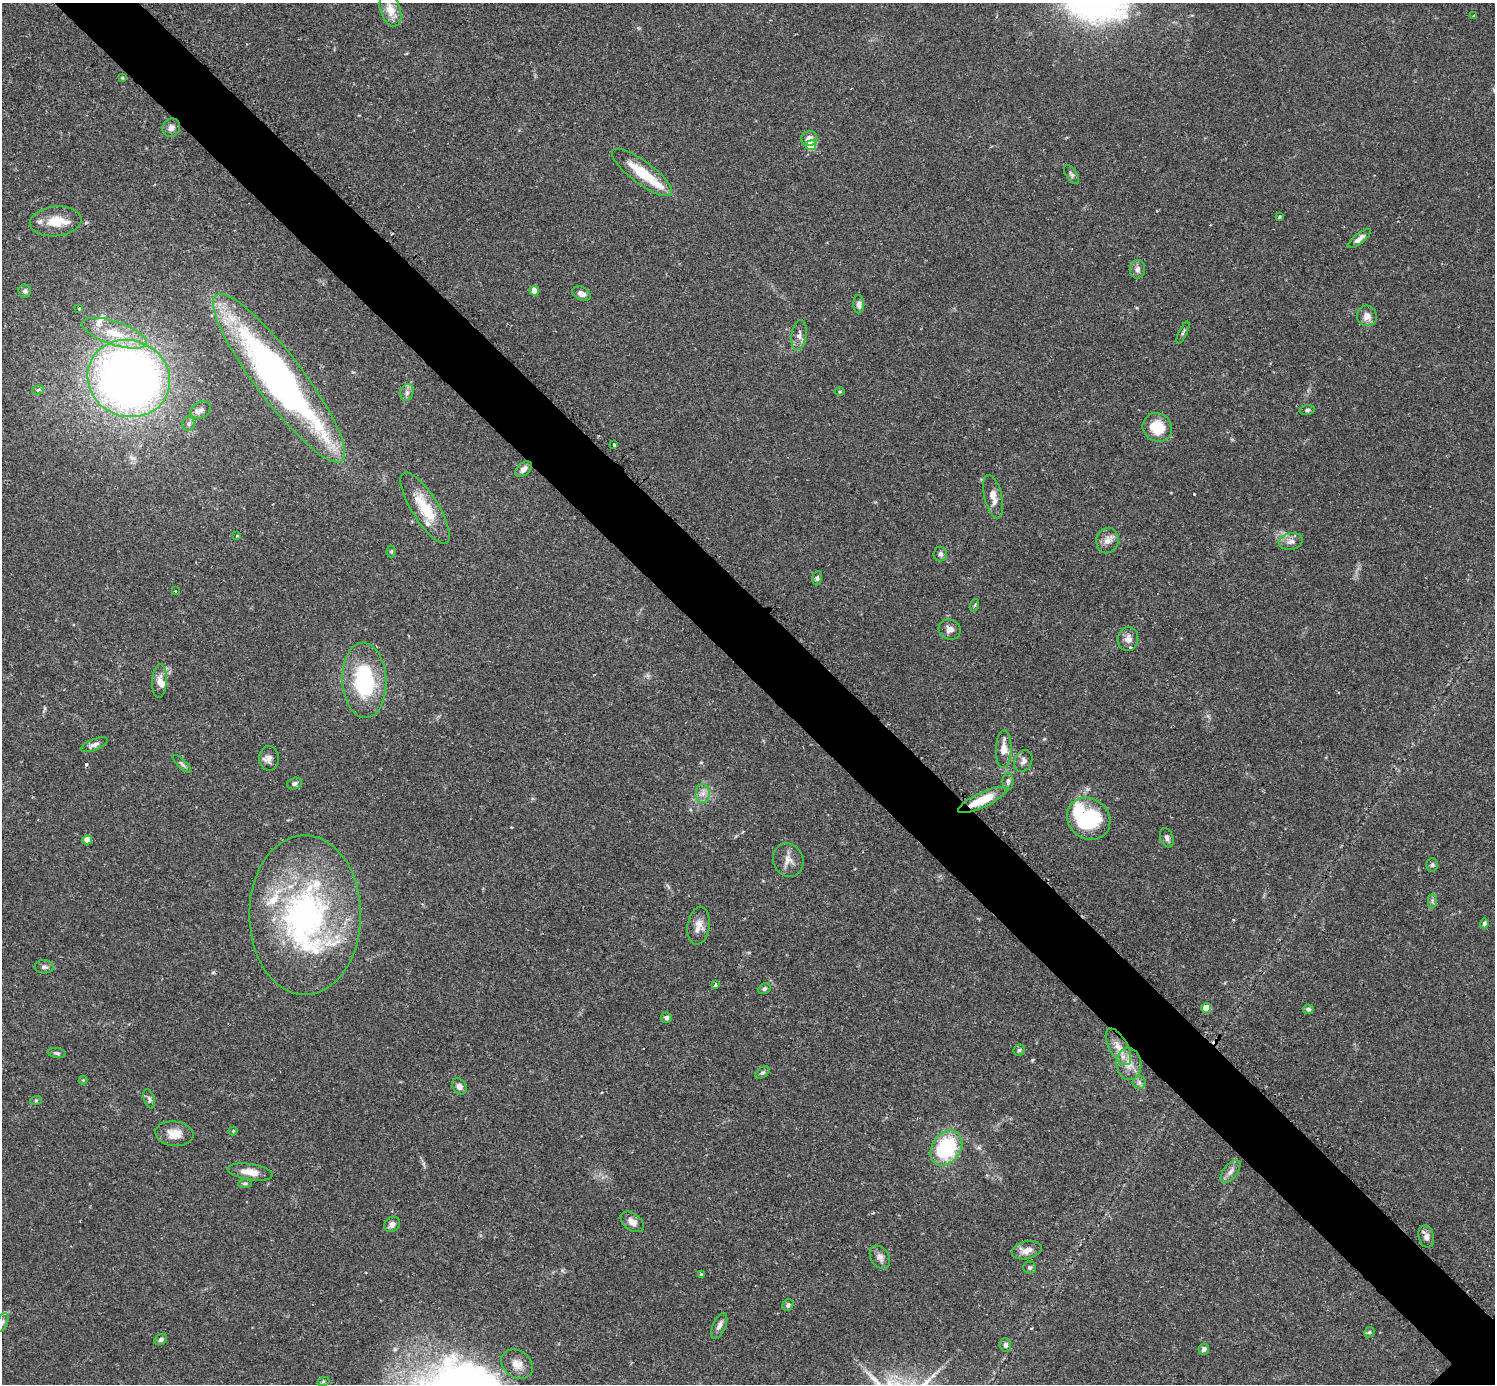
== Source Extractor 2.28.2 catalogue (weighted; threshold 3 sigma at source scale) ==
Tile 11 of 4 x 4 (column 3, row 3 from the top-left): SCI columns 3025-4517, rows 1573-2954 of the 6041 x 6041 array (HDU 1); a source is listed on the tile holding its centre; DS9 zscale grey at full resolution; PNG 1497 x 1386 px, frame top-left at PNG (2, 3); each listed source drawn as its Kron ellipse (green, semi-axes under 4 px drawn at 4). Shown black and unused: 6% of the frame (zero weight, under 2 of 3 exposures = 2% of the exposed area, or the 3 px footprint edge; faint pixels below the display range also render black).
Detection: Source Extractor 2.28.2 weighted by HDU 2 'WHT'; one run over the whole footprint, this tile lists its part. Background 0.102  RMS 0.0058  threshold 0.0261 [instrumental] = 3 sigma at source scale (4.5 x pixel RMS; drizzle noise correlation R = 1.50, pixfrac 1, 0.05/0.05 arcsec/px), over >= 5 px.
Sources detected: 112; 1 inside a brighter object's white glare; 2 cosmic-ray / hot-pixel residue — neither listed nor drawn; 7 inside a brighter listed object's ellipse — not listed separately; the other 102 listed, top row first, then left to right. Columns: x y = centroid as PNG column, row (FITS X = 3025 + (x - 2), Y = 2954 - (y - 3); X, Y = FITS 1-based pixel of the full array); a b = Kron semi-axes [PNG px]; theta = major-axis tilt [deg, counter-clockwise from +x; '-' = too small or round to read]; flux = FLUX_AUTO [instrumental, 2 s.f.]
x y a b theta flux
390 10 17 10 -72 8
1474 16 3 2 - 0.61
122 78 4 3 - 0.53
171 128 9 8 - 2.7
809 138 8 7 - 4
811 145 5 5 - 20
642 172 36 11 -37 20
1071 175 11 5 -56 1.5
1279 216 3 3 - 0.7
56 221 26 15 5 12
1359 239 14 5 38 2.9
1137 269 9 7 83 2.2
25 291 6 6 - 1.6
534 291 5 5 - 6
581 294 9 6 -24 3.3
859 304 9 5 -89 2.1
79 309 3 3 - 1.2
1367 316 10 10 - 4.6
114 333 34 11 -19 18
1183 333 12 3 64 1.1
799 335 15 7 80 3.5
129 378 42 38 -22 470
279 378 104 24 -53 270
38 390 6 4 11 1.7
840 391 5 3 - 0.61
407 392 8 6 75 2.1
201 410 11 8 31 2.7
1307 410 7 5 10 1.1
188 424 7 6 - 1.5
1157 427 15 14 - 15
614 445 3 3 - 1.2
524 469 9 6 43 3
993 497 22 8 -77 5.6
425 508 41 13 -58 20
237 535 3 3 - 1.1
1107 541 13 11 76 4.3
1291 541 12 8 13 3.2
391 551 6 4 89 0.87
940 554 7 7 - 1.9
817 578 7 4 84 1.4
175 591 3 3 - 1.5
975 605 6 4 70 0.8
950 629 11 10 - 3.5
1128 639 12 10 81 3.9
364 680 38 22 -87 51
160 681 17 7 87 4.4
94 745 14 5 21 2.6
1004 749 19 7 88 7
269 758 12 10 -90 3.2
1023 761 11 8 67 2.7
182 764 12 4 -44 1.4
1008 781 9 5 89 1.3
294 783 7 6 - 1.7
703 794 9 7 90 3.2
982 800 26 7 25 15
1089 819 23 20 -39 54
1167 838 10 6 -71 1.8
87 840 5 4 - 10
788 860 17 15 -70 5.5
1432 865 7 6 - 1.2
1432 901 7 4 89 1.3
305 915 80 56 -90 170
1484 923 5 4 - 1.2
699 926 19 11 81 5.4
44 967 9 6 -1 1.8
715 985 4 3 - 3.6
764 989 6 5 - 1.3
1206 1008 5 4 - 12
1308 1009 5 4 - 1.6
666 1018 5 5 - 1.7
1118 1047 20 9 -61 6.9
1019 1050 6 5 - 1.1
57 1053 9 5 -10 1.3
1129 1064 16 12 -84 7.2
763 1072 8 5 35 1.1
83 1080 4 4 - 0.54
1139 1082 6 6 - 1.6
459 1086 9 6 -57 2.9
149 1099 10 5 -72 1.4
36 1100 6 4 19 0.72
233 1131 4 4 - 0.5
174 1134 19 12 -6 7.4
946 1148 19 14 55 48
250 1172 23 8 -8 7.1
1230 1172 13 7 53 3
245 1183 7 4 5 0.95
632 1222 13 8 -36 4.4
392 1224 8 7 - 2.6
1426 1236 11 7 -77 3.3
1027 1250 15 8 14 5.1
880 1257 12 9 -56 3.2
1030 1268 6 6 - 1.2
702 1275 4 3 - 1.3
788 1305 6 5 - 1.3
2 1322 10 5 65 1.9
719 1326 14 6 66 2.8
1369 1332 5 4 - 0.87
161 1339 6 5 - 1.4
1005 1345 7 6 - 1.6
1204 1349 5 5 - 1.8
517 1364 17 13 -36 6.5
323 1382 6 4 20 0.84
Overlapping masked pixels (flux is a lower limit): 1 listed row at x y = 982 800
Isophote crosses this tile's border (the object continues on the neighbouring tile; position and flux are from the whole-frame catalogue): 1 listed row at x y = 2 1322